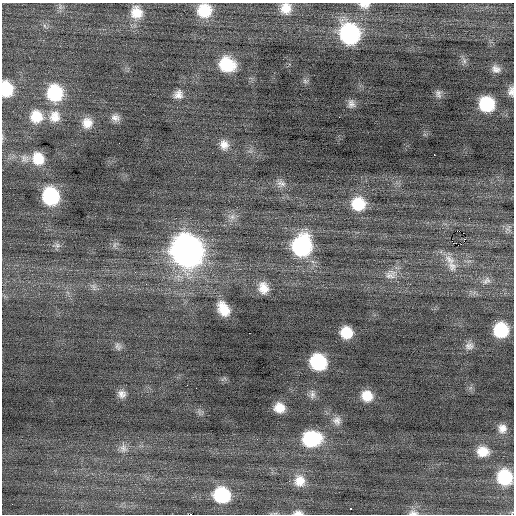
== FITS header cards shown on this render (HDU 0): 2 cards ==
NAXIS1  =                  512 / Axis length
NAXIS2  =                  512 / Axis length

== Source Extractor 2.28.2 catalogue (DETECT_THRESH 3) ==
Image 512 x 512 px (HDU 0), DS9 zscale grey, 1 PNG px = 1 image px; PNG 516 x 516 px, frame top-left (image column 1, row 512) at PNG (2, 3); no overlay
Background 0.0395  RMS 0.86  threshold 2.58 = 3 sigma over >= 5 px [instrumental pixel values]
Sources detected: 65; all 65 listed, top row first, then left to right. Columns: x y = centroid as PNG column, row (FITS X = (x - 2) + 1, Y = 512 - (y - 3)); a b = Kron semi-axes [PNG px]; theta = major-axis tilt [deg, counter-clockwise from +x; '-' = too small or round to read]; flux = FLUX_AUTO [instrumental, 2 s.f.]
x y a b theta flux
364 5 14 8 -2 390
60 7 9 6 -83 190
286 8 12 12 - 780
204 11 16 15 - 1700
136 12 17 15 -76 1100
45 26 7 4 -70 120
350 34 17 15 -68 8300
464 61 7 6 - 160
227 64 16 14 -23 2400
496 69 11 9 -29 330
305 81 7 6 - 130
6 89 13 10 -82 2100
511 91 11 7 90 300
55 93 17 15 -79 3500
178 94 11 10 - 410
438 94 11 7 -76 210
351 104 11 8 -76 280
487 104 12 12 - 2900
36 116 15 15 - 1300
55 116 17 16 - 950
339 117 2 2 - 26
115 118 11 9 -16 350
87 123 13 13 - 710
224 145 13 12 - 540
434 155 2 2 - 53
25 158 13 11 -28 460
38 158 14 12 -65 1200
281 184 13 10 -11 350
50 196 15 13 -74 4400
358 204 16 15 - 1900
232 217 10 8 30 350
469 218 2 2 - 35
57 245 9 8 - 220
115 245 9 4 81 150
458 245 3 2 - 320
302 246 19 16 78 7300
187 250 18 17 - 49000
450 260 18 10 -34 710
452 266 16 12 -59 670
390 274 18 14 22 700
486 281 13 8 39 290
94 287 12 7 -64 260
263 288 14 11 -71 770
223 309 15 10 -58 1200
501 330 12 11 - 2900
346 332 10 10 - 1300
118 346 12 8 -61 240
469 346 12 10 9 330
318 362 13 12 - 4000
122 394 11 10 - 360
312 394 14 7 -89 290
367 396 11 10 - 970
279 408 11 10 - 770
337 420 13 11 -89 420
502 428 12 11 - 480
311 439 18 14 6 4100
123 448 13 10 -77 390
483 451 14 12 -6 930
505 477 13 13 - 3000
300 481 15 14 - 830
222 495 14 13 - 3600
350 509 3 3 - 360
298 513 11 5 1 260
413 513 15 7 -2 320
191 514 2 2 - 1700
At the frame edge (FLAGS 8, measured only in part): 9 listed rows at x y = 364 5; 286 8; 204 11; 6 89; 511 91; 505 477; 298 513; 413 513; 191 514